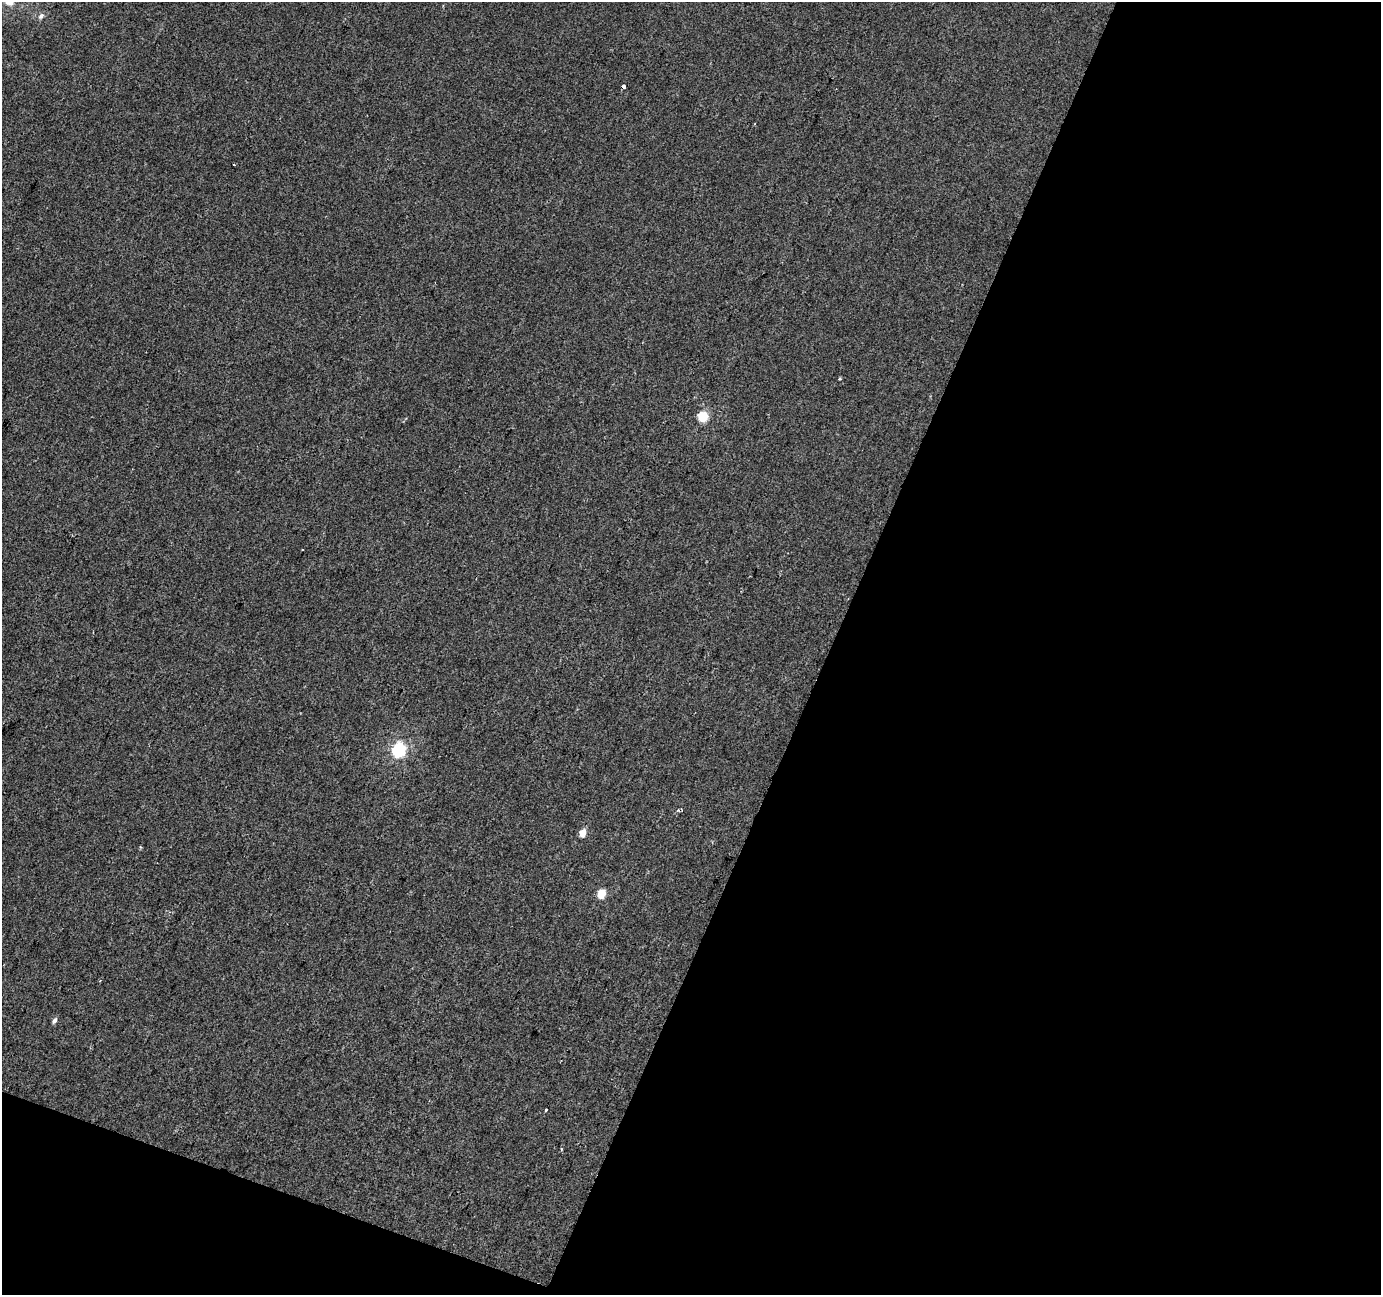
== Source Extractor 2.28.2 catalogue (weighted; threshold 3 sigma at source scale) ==
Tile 4 of 2 x 2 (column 2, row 2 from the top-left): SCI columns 1379-2757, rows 126-1418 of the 2757 x 2819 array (HDU 1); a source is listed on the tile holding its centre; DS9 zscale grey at full resolution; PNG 1383 x 1297 px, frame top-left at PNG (2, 2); no overlay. Shown black and unused: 43% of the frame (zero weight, under 2 of 3 exposures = <1% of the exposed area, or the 3 px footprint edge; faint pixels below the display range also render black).
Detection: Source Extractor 2.28.2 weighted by HDU 2 'WHT'; one run over the whole footprint, this tile lists its part. Background 5.17e-04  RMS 0.0049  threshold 0.022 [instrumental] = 3 sigma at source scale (4.5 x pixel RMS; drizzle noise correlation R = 1.50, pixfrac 1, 0.0396/0.0396 arcsec/px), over >= 5 px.
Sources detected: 14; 3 cosmic-ray / hot-pixel residue — not listed; the other 11 listed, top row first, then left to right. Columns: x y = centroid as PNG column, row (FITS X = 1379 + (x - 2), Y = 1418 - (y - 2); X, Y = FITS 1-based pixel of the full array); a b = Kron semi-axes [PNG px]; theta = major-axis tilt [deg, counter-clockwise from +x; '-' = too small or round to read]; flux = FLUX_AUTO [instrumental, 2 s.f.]
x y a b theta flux
10 2 14 11 -15 5.1
41 16 9 6 52 1.6
623 86 3 3 - 1.9
234 164 3 2 - 0.86
840 379 5 3 - 0.53
703 416 6 5 - 29
399 750 7 6 - 78
583 833 5 4 - 7.5
601 893 6 5 - 16
54 1020 6 4 58 1.8
546 1110 3 3 - 1.2
Isophote crosses this tile's border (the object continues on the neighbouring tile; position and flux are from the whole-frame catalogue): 1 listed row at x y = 10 2